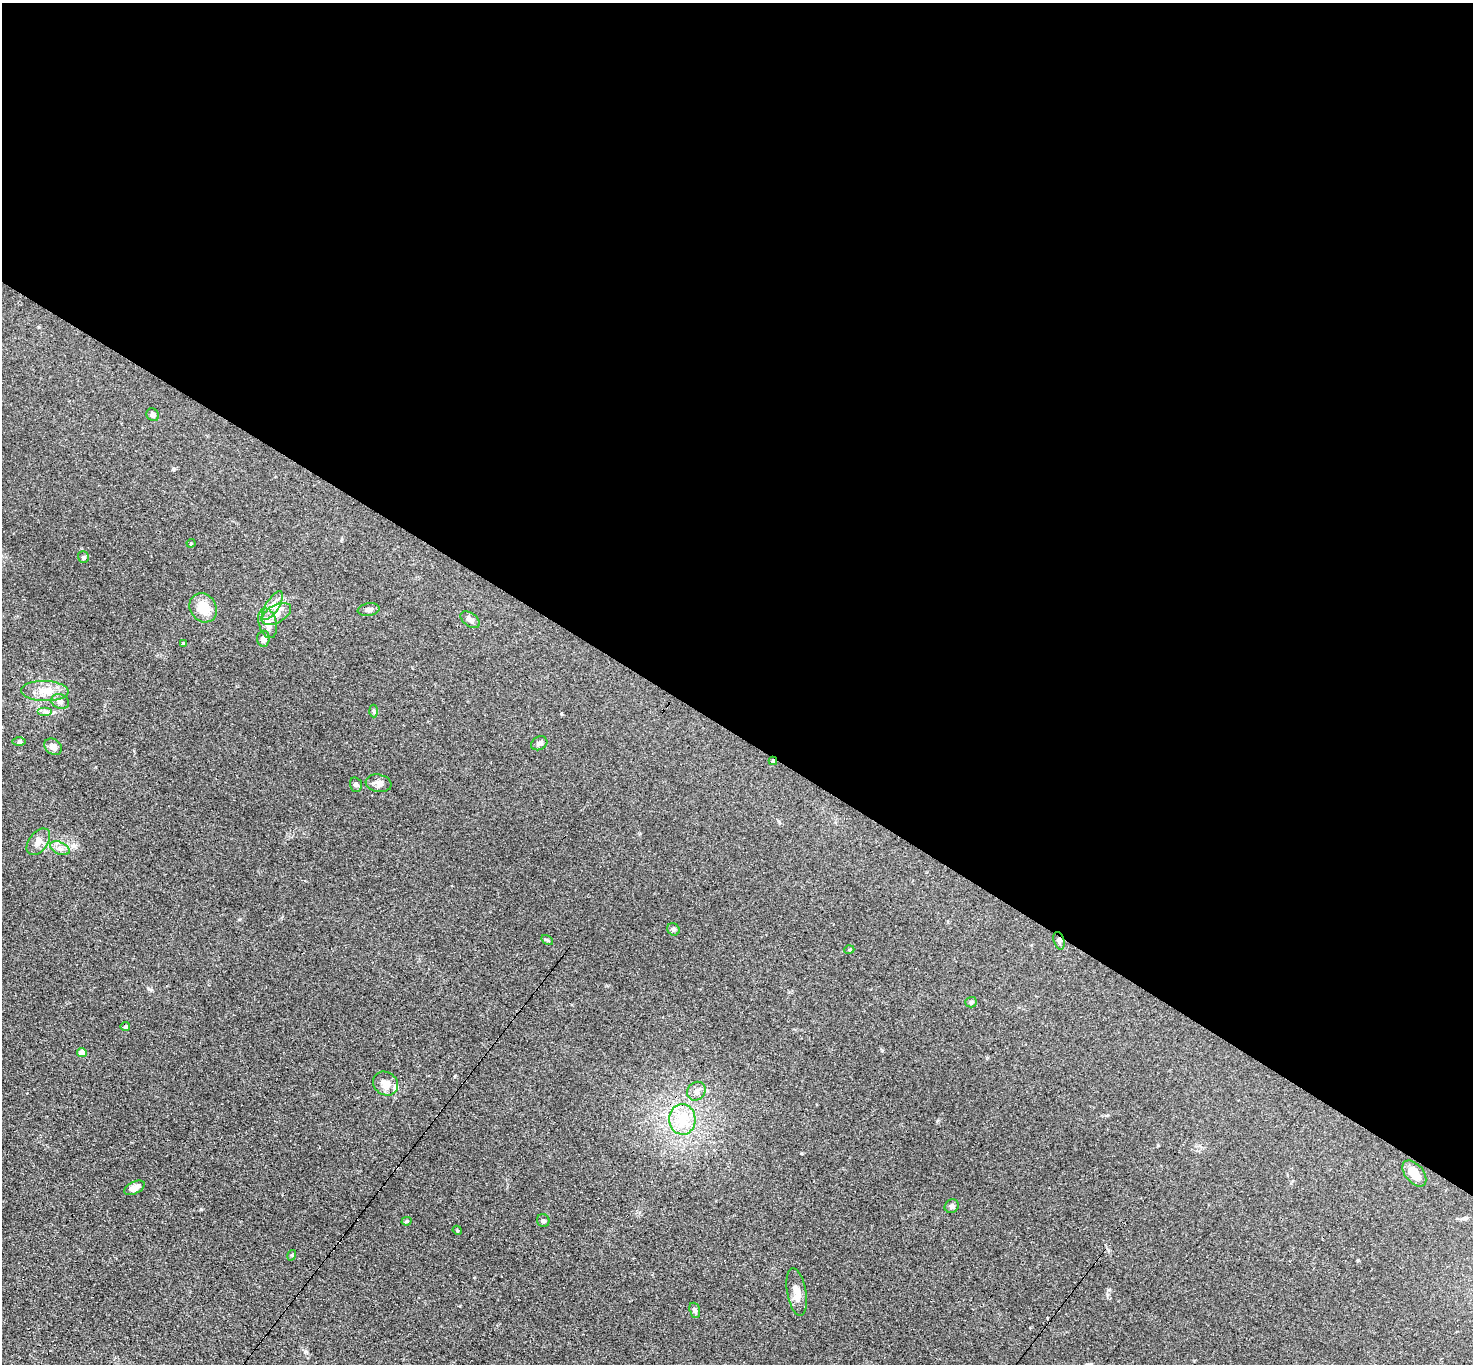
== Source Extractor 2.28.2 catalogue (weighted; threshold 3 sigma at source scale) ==
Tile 3 of 4 x 4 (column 3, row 1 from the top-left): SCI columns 2989-4459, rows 4395-5756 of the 6061 x 6051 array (HDU 1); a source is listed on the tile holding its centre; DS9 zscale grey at full resolution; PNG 1475 x 1366 px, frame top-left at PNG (2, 3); each listed source drawn as its Kron ellipse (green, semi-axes under 4 px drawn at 4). Shown black and unused: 54% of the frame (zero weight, under 3 of 4 exposures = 1% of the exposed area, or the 3 px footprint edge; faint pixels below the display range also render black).
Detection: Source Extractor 2.28.2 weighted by HDU 2 'WHT'; one run over the whole footprint, this tile lists its part. Background 0.12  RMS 0.0068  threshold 0.0307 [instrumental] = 3 sigma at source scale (4.5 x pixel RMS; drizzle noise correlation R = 1.50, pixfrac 1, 0.05/0.05 arcsec/px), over >= 5 px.
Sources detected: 45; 2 cosmic-ray / hot-pixel residue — neither listed nor drawn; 1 inside a brighter listed object's ellipse — not listed separately; the other 42 listed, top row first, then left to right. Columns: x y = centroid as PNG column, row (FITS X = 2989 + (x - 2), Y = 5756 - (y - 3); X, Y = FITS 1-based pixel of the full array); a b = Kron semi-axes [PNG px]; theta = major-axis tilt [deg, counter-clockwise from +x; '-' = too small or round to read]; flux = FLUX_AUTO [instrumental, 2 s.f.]
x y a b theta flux
153 415 7 6 - 1.5
191 543 4 4 - 0.71
83 557 6 5 - 1.1
272 606 16 6 57 5.1
203 608 15 13 -56 13
369 610 11 6 8 2.3
276 614 16 9 30 6.4
470 620 11 6 -36 2.9
268 623 15 9 -75 6.9
263 639 8 6 86 2.9
183 643 4 3 - 0.81
45 691 24 10 -2 11
60 701 9 7 -21 2.7
45 711 7 4 0 1.7
374 711 6 4 -88 0.99
19 741 6 4 0 1.1
539 743 8 6 29 2
53 747 9 7 -40 3.8
773 761 4 3 - 1
379 783 13 8 -9 4
356 785 7 5 -74 1.3
38 842 15 9 53 4.6
60 848 10 6 -25 3
673 929 6 6 - 1.3
547 940 6 4 -33 0.89
1059 941 9 5 -74 1.8
849 950 5 3 - 0.63
971 1002 6 5 - 1.4
125 1027 5 4 - 1.4
82 1052 5 4 - 6.2
385 1083 13 11 -38 6.6
696 1091 10 8 50 3.6
682 1119 15 13 -86 16
1414 1173 15 9 -50 10
134 1188 11 6 27 4.6
952 1206 7 6 - 2
543 1220 6 6 - 1.6
407 1221 5 4 - 1.1
457 1230 5 3 - 0.66
292 1255 5 3 - 0.66
797 1292 24 9 -79 6.8
695 1310 8 5 -72 1.7
Overlapping masked pixels (flux is a lower limit): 2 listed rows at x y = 773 761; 1059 941
Unlisted compact peaks at least as high as the median listed source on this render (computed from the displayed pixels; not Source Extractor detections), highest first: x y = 201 1209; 305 1351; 1108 1290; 801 1153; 455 1076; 173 469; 882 1050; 1358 1260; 149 989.